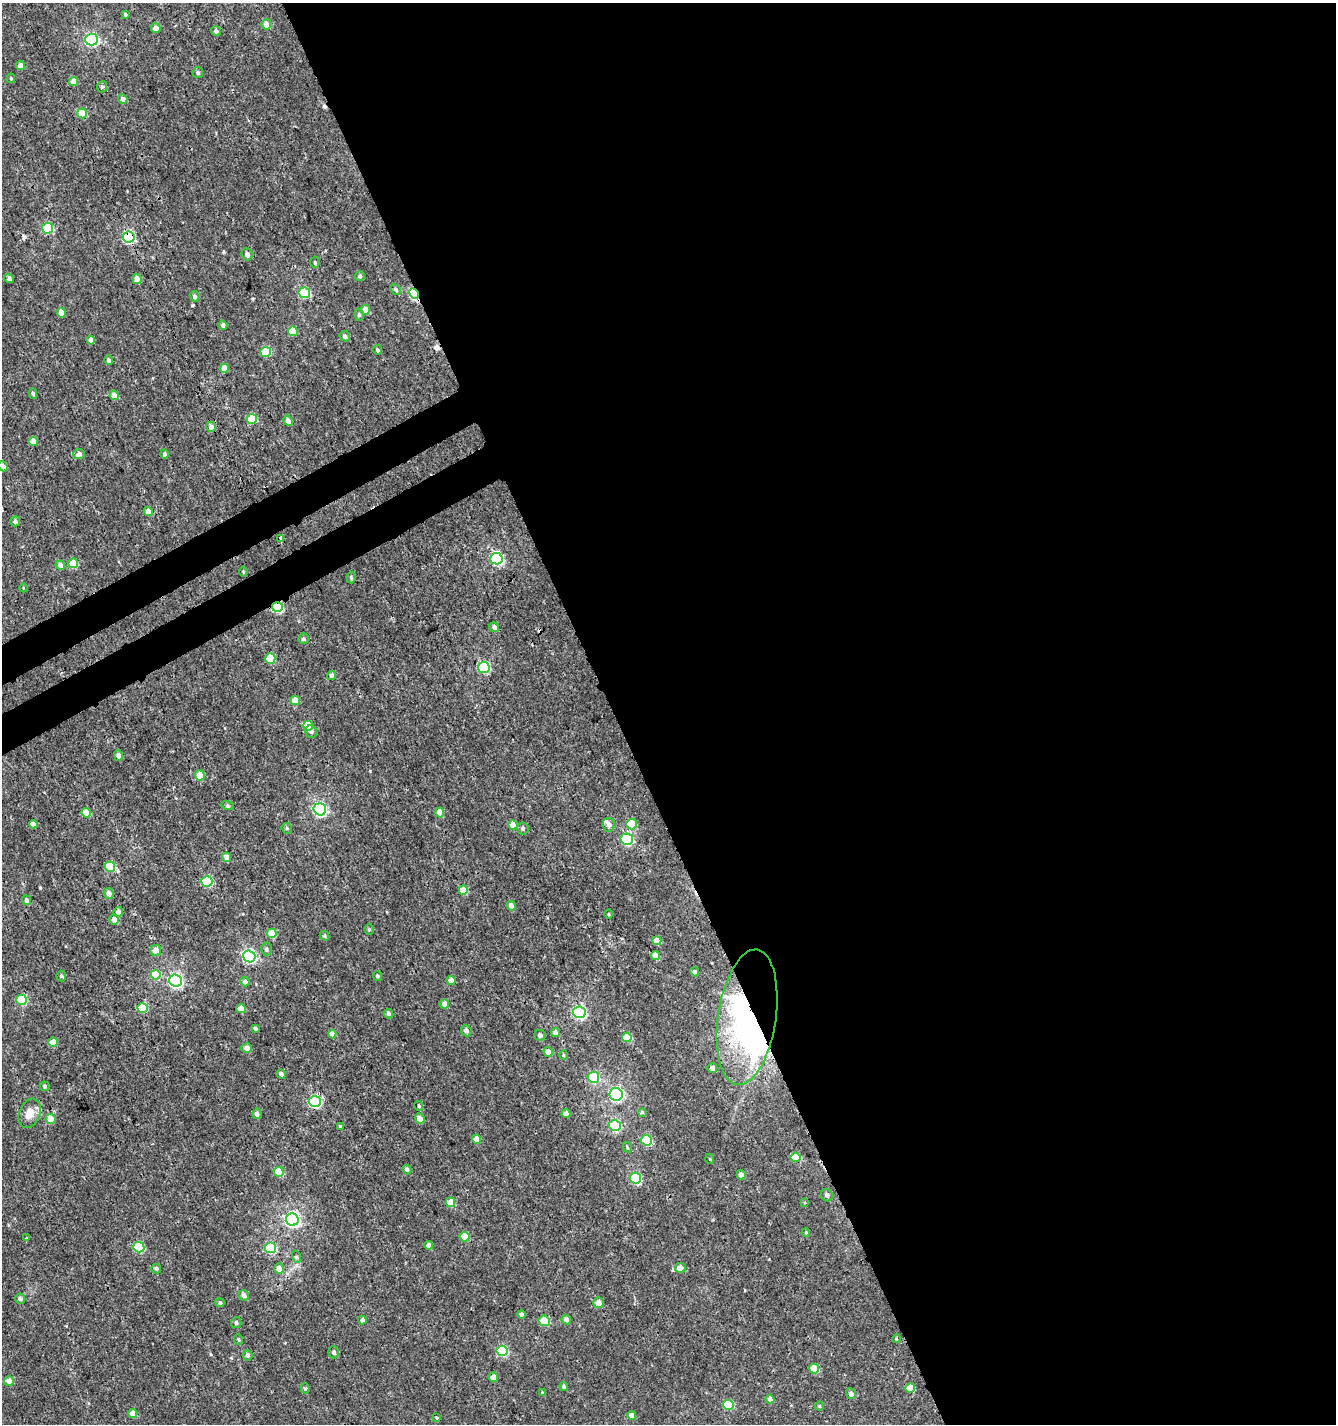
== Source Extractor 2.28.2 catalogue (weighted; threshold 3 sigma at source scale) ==
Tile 8 of 4 x 4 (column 4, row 2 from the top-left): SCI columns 4131-5464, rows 2902-4323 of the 5649 x 5800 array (HDU 1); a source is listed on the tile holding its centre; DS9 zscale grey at full resolution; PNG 1338 x 1426 px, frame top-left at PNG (2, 3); each listed source drawn as its Kron ellipse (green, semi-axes under 4 px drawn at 4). Shown black and unused: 56% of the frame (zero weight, under 3 of 4 exposures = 5% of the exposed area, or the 3 px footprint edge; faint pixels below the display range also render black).
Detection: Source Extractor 2.28.2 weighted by HDU 2 'WHT'; one run over the whole footprint, this tile lists its part. Background 0.00116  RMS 0.0019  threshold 0.00838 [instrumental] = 3 sigma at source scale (4.5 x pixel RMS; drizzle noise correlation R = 1.50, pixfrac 1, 0.0396/0.0396 arcsec/px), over >= 5 px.
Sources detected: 191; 3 inside a brighter object's white glare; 4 cosmic-ray / hot-pixel residue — neither listed nor drawn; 2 inside a brighter listed object's ellipse — not listed separately; the other 182 listed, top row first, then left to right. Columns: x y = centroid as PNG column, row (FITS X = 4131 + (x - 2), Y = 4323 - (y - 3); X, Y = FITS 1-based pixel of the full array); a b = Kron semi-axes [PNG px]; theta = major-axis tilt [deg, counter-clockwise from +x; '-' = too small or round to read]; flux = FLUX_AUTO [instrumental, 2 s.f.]
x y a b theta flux
125 14 3 3 - 0.24
266 24 5 5 - 1.9
156 28 5 5 - 1.3
216 31 5 4 - 0.46
91 40 6 6 - 27
21 66 4 4 - 1.3
198 72 5 5 - 0.38
11 78 5 4 - 0.2
74 81 5 4 - 1.9
102 87 6 4 66 0.28
123 99 5 4 - 0.71
82 113 5 5 - 4.2
47 228 5 5 - 12
128 237 6 5 - 23
247 254 6 5 - 0.67
315 262 5 4 - 0.27
360 276 5 4 - 0.33
9 278 5 4 - 0.51
137 279 5 4 - 1.8
395 289 6 4 -46 0.39
304 293 6 5 - 13
414 293 5 4 - 18
195 296 5 4 - 0.56
365 310 5 5 - 1.9
62 313 5 4 - 2.2
359 315 6 5 - 0.38
223 325 5 4 - 0.42
293 331 5 5 - 3.8
345 336 5 5 - 0.5
91 340 4 4 - 1
377 350 5 4 - 0.32
266 352 5 5 - 7.3
109 360 4 4 - 0.39
224 368 4 4 - 2.3
33 393 5 4 - 0.32
114 395 4 4 - 2.8
252 419 5 5 - 7.1
288 421 5 4 - 0.84
211 427 5 5 - 1.1
33 442 4 4 - 1.7
79 454 5 5 - 1.1
165 454 4 4 - 0.57
3 466 5 5 - 0.55
148 511 4 4 - 1.5
15 521 5 5 - 0.44
280 538 4 3 - 0.88
496 559 6 5 - 26
73 563 5 5 - 4.4
60 565 5 4 - 1
243 571 5 3 - 0.18
351 578 6 4 -85 0.35
23 588 4 3 - 0.14
277 607 5 5 - 13
494 627 5 5 - 0.61
303 639 5 5 - 0.37
270 658 5 5 - 4.7
484 668 6 5 - 15
331 675 5 4 - 0.62
295 700 4 4 - 2.3
308 726 5 5 - 5.3
311 732 6 6 - 0.51
118 756 5 4 - 0.84
200 775 5 5 - 2.8
228 806 6 4 -18 0.24
320 809 6 6 - 30
440 812 5 4 - 1.9
86 813 5 4 - 2.6
33 824 4 3 - 0.61
631 824 5 5 - 3.5
513 825 4 4 - 2.5
609 825 7 6 - 0.84
287 828 5 5 - 0.27
523 828 6 5 - 0.46
627 839 6 5 - 18
227 857 5 4 - 1.4
110 867 5 5 - 7
207 881 5 5 - 9.8
463 890 5 4 - 3.3
109 893 5 5 - 1
27 900 5 4 - 0.49
511 906 5 4 - 1.1
118 912 5 4 - 1
608 914 4 3 - 0.17
114 920 5 4 - 1.1
369 930 5 4 - 0.22
272 933 5 4 - 3.4
325 936 5 4 - 0.28
657 941 4 4 - 2.3
266 949 6 5 - 0.45
156 950 5 5 - 1.5
249 956 6 6 - 28
655 956 4 4 - 2
695 972 4 4 - 0.51
155 975 5 5 - 4.6
61 976 5 5 - 0.27
377 976 5 4 - 0.35
175 981 6 6 - 37
451 981 4 4 - 1.5
245 982 5 5 - 0.62
22 1000 5 5 - 6.6
444 1004 5 4 - 1.1
143 1008 5 5 - 5.4
241 1009 4 4 - 2.5
579 1012 6 6 - 29
388 1014 5 4 - 0.51
747 1017 68 29 82 43
255 1028 4 3 - 0.36
466 1031 6 5 - 0.61
555 1032 4 4 - 0.81
332 1034 4 4 - 0.96
540 1035 5 5 - 0.65
627 1037 4 4 - 4.1
53 1042 5 4 - 2
247 1048 5 5 - 0.96
548 1052 5 4 - 1.3
563 1055 5 3 - 0.18
712 1068 5 5 - 0.81
281 1074 5 4 - 0.56
593 1077 6 5 - 12
45 1086 5 5 - 0.35
616 1094 6 6 - 34
315 1102 6 5 - 21
419 1106 5 4 - 0.33
642 1112 4 4 - 0.23
30 1113 15 10 69 2
257 1114 5 4 - 0.59
566 1114 4 4 - 1.2
50 1119 5 5 - 1.8
420 1119 5 4 - 1.1
340 1126 4 3 - 0.18
615 1126 6 5 - 17
477 1139 4 4 - 2.7
646 1140 5 5 - 9
627 1147 5 3 - 0.2
796 1157 5 4 - 4
710 1159 5 3 - 0.17
407 1170 4 4 - 0.41
278 1172 5 4 - 6
741 1175 4 4 - 0.87
635 1178 6 5 - 12
827 1195 6 5 - 0.53
450 1202 5 4 - 3
804 1202 3 3 - 0.18
292 1220 6 6 - 45
806 1233 4 4 - 0.19
464 1237 5 4 - 2.7
26 1238 3 3 - 0.15
428 1245 4 4 - 0.96
139 1247 5 5 - 8.9
270 1248 6 5 - 12
297 1257 6 4 -70 0.24
680 1268 5 5 - 1.7
156 1269 5 4 - 0.42
279 1269 5 5 - 1.3
244 1295 5 5 - 0.88
20 1299 5 5 - 0.56
220 1303 4 4 - 0.4
599 1303 5 5 - 1.4
521 1315 4 4 - 0.51
362 1320 4 4 - 0.86
566 1320 5 4 - 0.79
544 1321 6 5 - 3.9
236 1323 5 5 - 0.41
239 1339 5 4 - 0.27
896 1339 4 3 - 0.16
502 1351 6 5 - 12
334 1352 6 5 - 0.56
247 1355 5 5 - 0.46
814 1369 5 5 - 3.6
493 1377 5 4 - 1.4
9 1381 5 5 - 1.4
564 1387 4 4 - 0.46
305 1388 5 4 - 0.32
910 1388 5 4 - 3.1
542 1393 4 3 - 0.2
851 1394 5 5 - 0.67
770 1399 4 4 - 0.93
728 1405 5 5 - 6
819 1406 4 4 - 0.2
133 1413 4 4 - 2
632 1415 4 4 - 1
437 1418 4 3 - 0.19
Overlapping masked pixels (flux is a lower limit): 5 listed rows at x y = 128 237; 137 279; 414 293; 277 607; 747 1017
Isophote crosses this tile's border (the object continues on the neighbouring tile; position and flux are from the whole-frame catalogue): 1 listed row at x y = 3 466